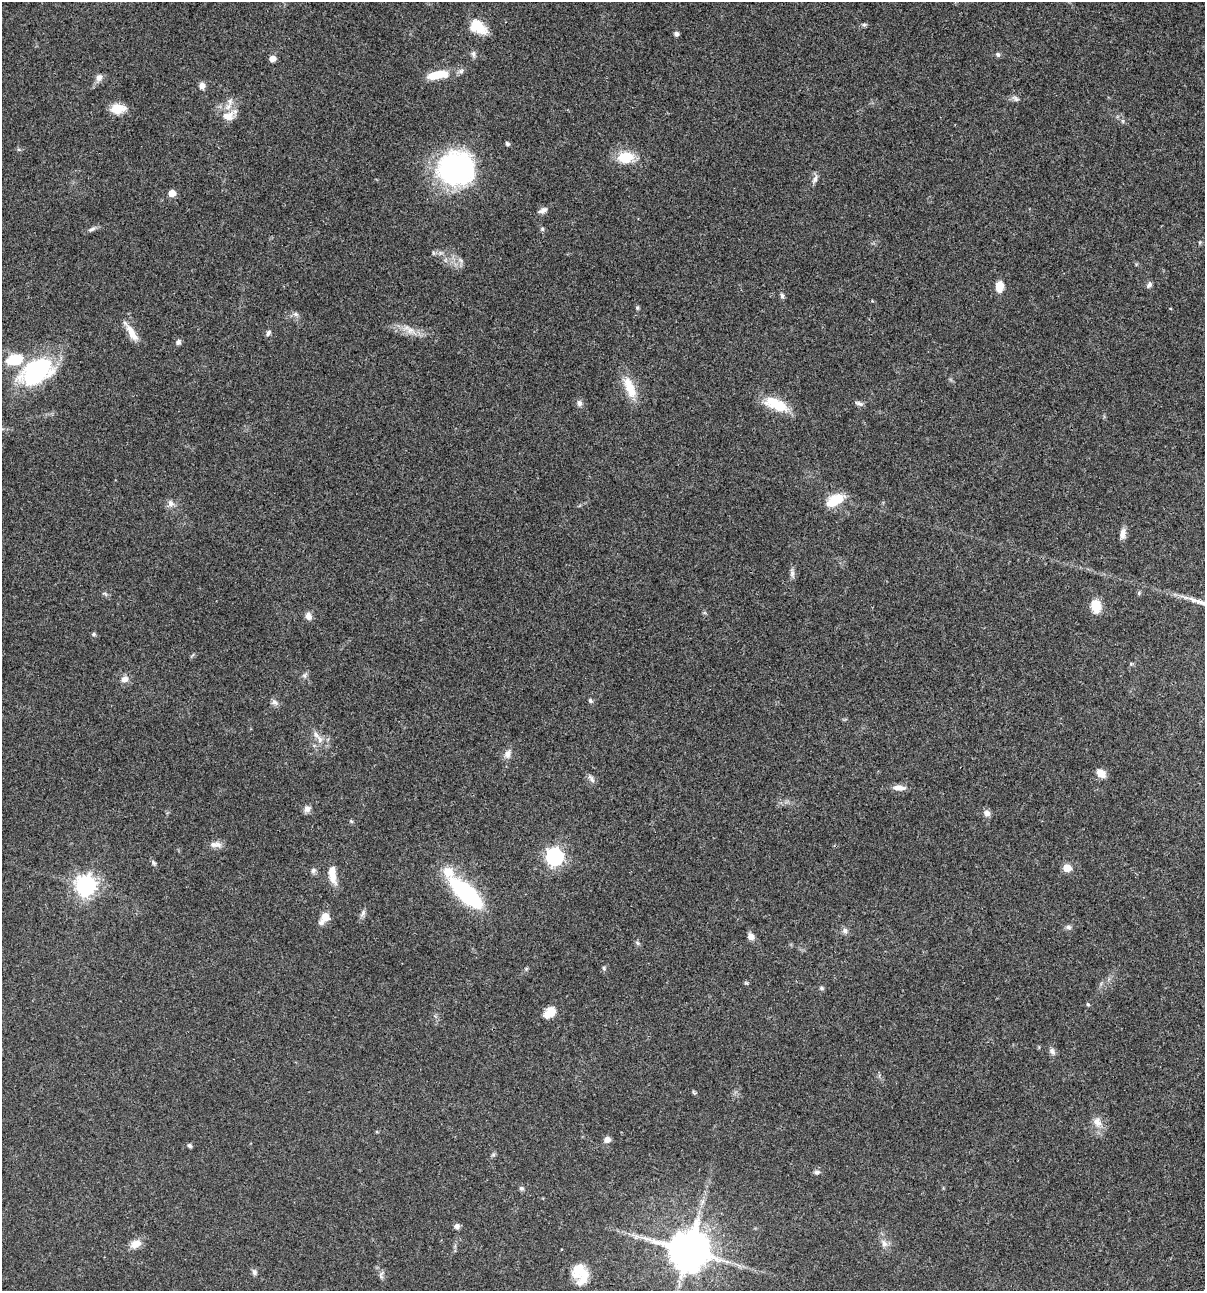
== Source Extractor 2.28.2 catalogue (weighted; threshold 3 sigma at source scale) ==
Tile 6 of 4 x 4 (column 2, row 2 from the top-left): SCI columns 1437-2639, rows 2696-3984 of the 5404 x 5390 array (HDU 1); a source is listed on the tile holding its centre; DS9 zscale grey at full resolution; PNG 1207 x 1293 px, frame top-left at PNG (2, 2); no overlay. Shown black and unused: <1% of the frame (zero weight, under 3 of 4 exposures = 9% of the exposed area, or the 3 px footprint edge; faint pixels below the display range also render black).
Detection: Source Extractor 2.28.2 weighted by HDU 2 'WHT'; one run over the whole footprint, this tile lists its part. Background 0.0472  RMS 0.0054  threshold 0.0242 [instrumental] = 3 sigma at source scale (4.5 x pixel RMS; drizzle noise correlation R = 1.50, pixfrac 1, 0.05/0.05 arcsec/px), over >= 5 px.
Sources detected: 97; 6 inside a brighter listed object's ellipse — not listed separately; the other 91 listed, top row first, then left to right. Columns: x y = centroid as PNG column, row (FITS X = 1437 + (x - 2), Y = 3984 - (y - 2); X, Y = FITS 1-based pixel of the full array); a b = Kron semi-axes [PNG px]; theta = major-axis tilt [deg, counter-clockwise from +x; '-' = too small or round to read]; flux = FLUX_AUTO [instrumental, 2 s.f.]
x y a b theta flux
864 25 6 4 0 0.87
477 26 16 10 -33 15
676 34 5 5 - 1.3
473 54 10 5 -85 1.3
998 54 7 6 - 1.1
272 58 5 5 - 4.1
461 71 8 6 4 1.5
437 75 23 9 9 12
99 77 10 9 - 2.4
202 86 8 7 - 2.3
1015 98 11 6 -30 1.6
118 109 16 10 2 8.2
228 116 18 13 2 6.6
1123 121 6 4 -71 0.76
507 144 4 4 - 1.3
625 157 21 15 8 12
456 168 35 33 1 92
815 179 12 6 64 2
172 193 5 5 - 6.5
543 210 11 7 25 2.4
92 229 10 5 25 1.6
542 229 6 5 - 0.85
433 253 6 4 -89 0.75
460 260 10 5 -46 1.7
1149 284 9 6 66 1.3
999 287 13 9 84 5.7
782 296 7 5 -86 1.1
637 308 5 4 - 0.85
295 314 8 6 -15 1.6
410 330 11 8 27 3.4
132 332 18 11 -62 6
268 333 8 5 54 1.3
178 342 7 6 - 1.5
37 372 45 27 27 48
630 388 32 12 -69 11
579 403 9 7 -86 1.7
859 403 11 5 -16 1.6
776 404 31 13 -24 14
835 500 18 10 28 14
171 504 11 8 -80 2.5
1122 533 13 6 80 3.2
792 573 12 5 87 1.8
105 593 9 3 -21 0.72
1096 606 14 10 -80 8.6
308 616 10 7 -68 2.7
94 634 6 5 - 0.79
1131 664 5 5 - 0.65
305 675 8 6 39 1.3
124 679 9 7 25 2.9
590 701 5 5 - 1.2
275 702 10 7 -20 1.7
316 734 15 6 -52 2.9
507 754 13 8 74 3
1101 773 12 8 -44 4.3
591 778 14 5 -55 1.8
899 788 17 7 -4 3.5
307 809 9 9 - 2.1
987 813 9 8 - 2.3
351 821 5 4 - 0.64
218 844 13 8 -34 2.8
554 857 7 7 - 180
153 863 7 5 -42 0.99
1067 868 5 5 - 11
313 871 7 6 - 1.3
333 877 18 9 -75 5.5
86 885 8 8 - 290
466 893 31 12 -42 76
363 913 12 5 61 1.6
325 917 10 9 - 5
1068 927 8 6 -8 1.4
845 931 8 8 - 1.7
751 936 9 7 -60 2.8
637 943 7 5 -59 0.89
604 968 6 5 - 0.76
526 969 5 5 - 0.65
821 988 6 5 - 0.95
1088 1004 5 4 - 0.78
550 1012 16 10 42 6.3
1052 1051 11 7 -60 1.8
1097 1122 14 10 -48 4.5
607 1139 7 6 - 2.9
190 1146 6 4 -44 0.95
817 1172 8 5 0 1.3
521 1188 6 5 - 1.1
457 1226 7 6 - 1.8
884 1243 10 8 -71 2.7
136 1244 13 9 26 4.7
689 1251 13 13 - 1400
579 1271 21 19 16 10
254 1272 7 6 - 1.5
381 1277 8 3 -73 1